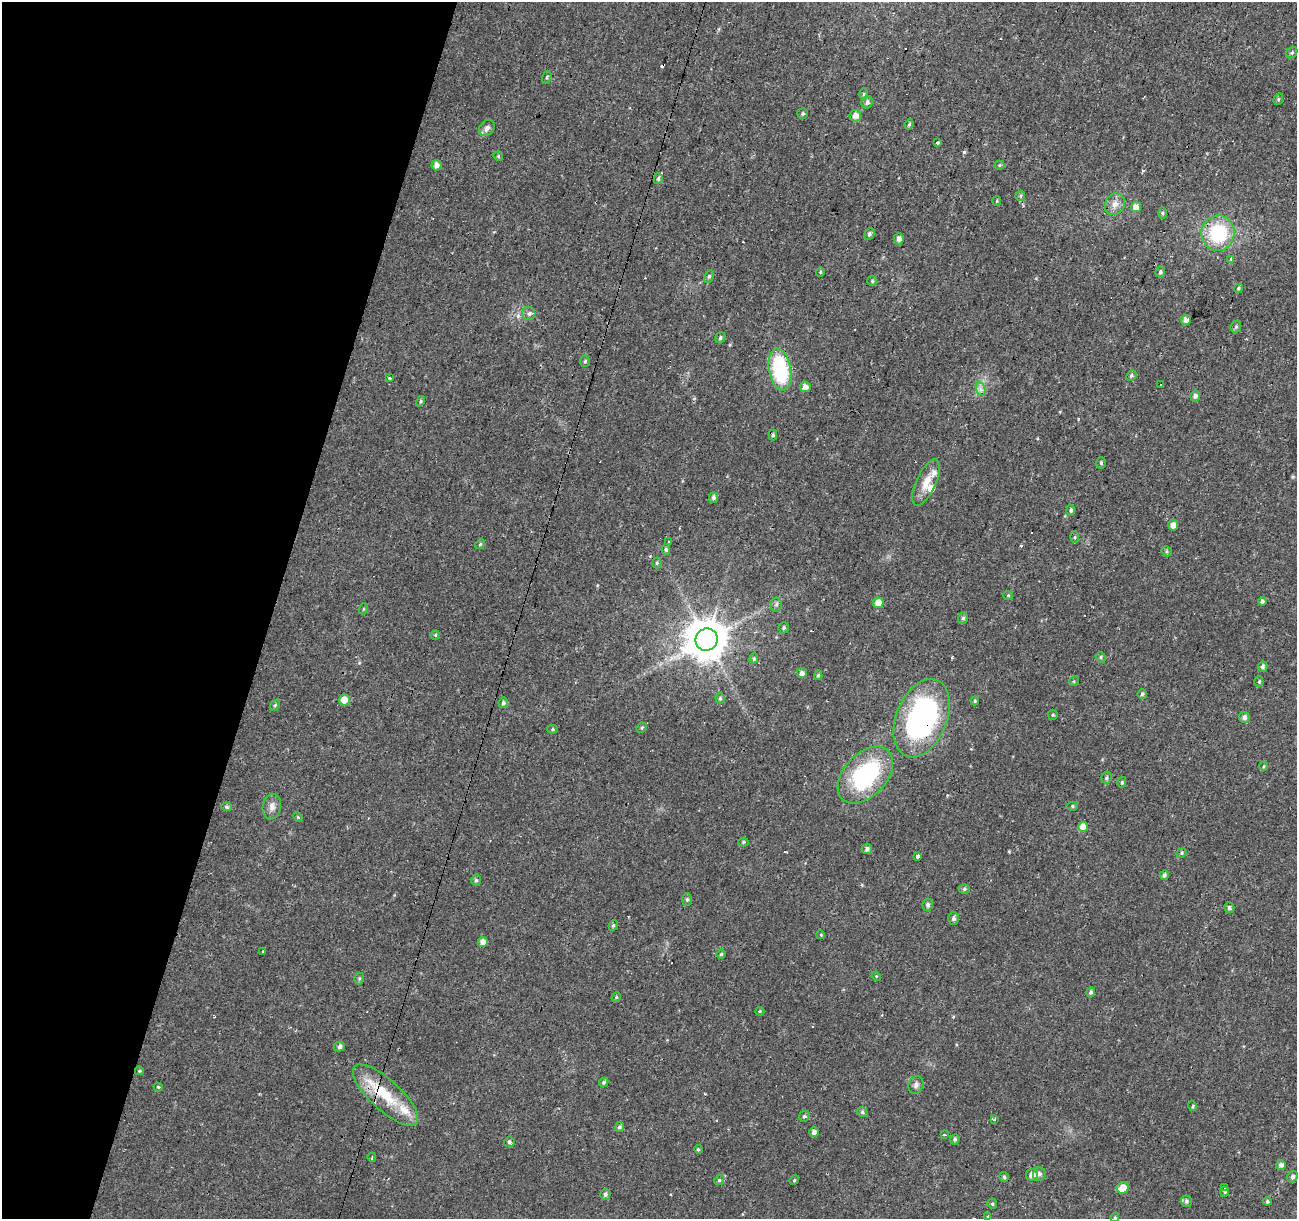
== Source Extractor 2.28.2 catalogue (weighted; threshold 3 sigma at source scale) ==
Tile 9 of 4 x 4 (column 1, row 3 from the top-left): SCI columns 1-1295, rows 1435-2651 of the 5186 x 5364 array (HDU 1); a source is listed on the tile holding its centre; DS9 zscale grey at full resolution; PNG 1299 x 1221 px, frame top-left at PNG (2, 2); each listed source drawn as its Kron ellipse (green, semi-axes under 4 px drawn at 4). Shown black and unused: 21% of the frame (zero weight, under 2 of 3 exposures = <1% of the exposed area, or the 3 px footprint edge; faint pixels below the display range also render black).
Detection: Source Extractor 2.28.2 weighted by HDU 2 'WHT'; one run over the whole footprint, this tile lists its part. Background 0.024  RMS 0.0033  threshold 0.015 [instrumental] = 3 sigma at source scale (4.5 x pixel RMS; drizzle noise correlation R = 1.50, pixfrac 1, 0.0396/0.0396 arcsec/px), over >= 5 px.
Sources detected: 163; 14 cosmic-ray / hot-pixel residue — neither listed nor drawn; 6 inside a brighter listed object's ellipse — not listed separately; the other 143 listed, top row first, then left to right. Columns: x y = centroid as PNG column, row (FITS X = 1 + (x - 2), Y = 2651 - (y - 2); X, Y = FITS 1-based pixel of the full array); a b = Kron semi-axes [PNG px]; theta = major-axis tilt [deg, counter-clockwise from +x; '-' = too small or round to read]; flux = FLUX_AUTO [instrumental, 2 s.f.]
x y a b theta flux
1292 53 6 5 - 0.55
547 77 7 4 72 0.44
864 94 5 3 - 0.45
1278 99 6 4 71 0.46
867 102 6 5 - 1.1
803 114 5 5 - 0.51
855 116 6 6 - 2.1
909 124 5 4 - 0.46
487 128 9 7 46 1.3
938 143 3 3 - 1.2
498 156 5 3 - 0.36
437 165 5 5 - 1.9
999 165 5 4 - 0.41
658 179 5 4 - 0.63
1020 196 5 4 - 0.47
997 201 5 4 - 0.34
1115 204 11 9 58 2.4
1136 207 5 5 - 3.3
1163 213 6 4 -90 0.45
1218 233 18 16 87 21
869 234 6 4 59 0.75
899 239 5 5 - 1.6
1231 259 3 3 - 2.3
820 272 4 4 - 0.39
1160 272 5 4 - 0.68
709 276 7 4 62 0.57
872 281 5 5 - 0.49
1238 288 5 4 - 0.41
529 314 6 6 - 0.91
1186 320 5 5 - 2
1236 327 6 5 - 0.59
720 338 6 5 - 0.71
585 361 5 5 - 0.53
780 369 21 11 -80 28
1131 376 5 5 - 0.57
390 378 3 3 - 2.9
1161 385 3 3 - 1.5
805 387 5 5 - 1.9
981 389 7 4 -71 0.95
1195 396 5 5 - 1.2
420 401 5 4 - 0.44
773 435 5 4 - 0.53
1101 463 6 5 - 0.52
926 483 25 10 66 4.7
714 497 5 4 - 1
1071 510 5 4 - 0.67
1173 525 5 5 - 2.2
1075 537 5 3 - 0.37
668 542 3 2 - 0.29
480 544 5 4 - 0.46
666 549 5 4 - 0.55
1167 551 5 5 - 0.51
657 563 5 5 - 0.44
1008 595 5 4 - 0.36
1262 601 4 4 - 0.73
878 603 5 5 - 3.4
776 604 7 5 85 0.82
363 609 5 3 - 0.32
963 618 6 5 - 0.72
784 628 6 5 - 0.54
435 635 5 4 - 0.44
707 640 11 11 - 1000
1101 657 5 4 - 0.51
754 659 5 4 - 0.51
1262 667 5 4 - 0.75
802 673 5 5 - 1.3
818 675 5 4 - 0.48
1074 681 5 4 - 0.4
1259 682 5 4 - 0.48
1142 694 5 4 - 0.68
720 698 5 4 - 0.47
344 700 5 5 - 3.5
975 701 4 4 - 0.45
503 703 5 5 - 0.86
275 705 6 4 52 0.54
1053 715 5 5 - 0.42
1244 717 5 5 - 1.2
922 718 41 25 67 76
642 728 5 4 - 0.44
553 729 5 4 - 0.42
1264 766 4 3 - 0.33
865 775 33 21 47 38
1106 778 6 5 - 0.63
1122 782 5 4 - 0.5
1072 806 5 4 - 0.52
226 807 5 4 - 0.68
272 807 13 9 82 2.1
298 817 5 4 - 0.36
1083 827 5 5 - 4.2
743 842 5 4 - 0.46
867 849 5 5 - 1.2
1182 853 5 4 - 0.48
918 856 3 3 - 4.8
1164 875 5 4 - 0.87
476 880 5 5 - 0.58
964 889 5 5 - 0.55
687 900 6 5 - 0.6
928 905 6 5 - 1
1229 908 5 5 - 0.77
954 918 6 5 - 1
613 925 5 4 - 0.54
821 935 4 3 - 0.31
483 942 5 5 - 2.3
262 951 3 3 - 0.88
721 954 5 4 - 0.49
876 976 5 4 - 0.33
359 979 6 5 - 0.52
1091 992 5 4 - 0.69
616 997 5 4 - 0.45
760 1011 4 4 - 0.35
339 1046 5 5 - 1.2
139 1071 4 3 - 0.39
604 1082 5 4 - 0.68
916 1085 9 7 69 1.1
158 1087 4 4 - 0.43
385 1095 42 15 -43 15
1192 1106 5 3 - 0.46
862 1112 5 4 - 0.59
804 1116 6 5 - 0.66
995 1119 3 3 - 0.74
619 1127 5 4 - 0.71
814 1132 5 4 - 1.3
944 1135 4 3 - 0.37
955 1139 5 4 - 0.68
509 1142 5 5 - 0.75
698 1149 4 4 - 0.55
372 1157 4 2 - 0.27
1281 1165 5 5 - 1.3
1039 1174 6 6 - 1.1
1032 1175 6 6 - 2
1004 1177 5 4 - 0.6
1292 1177 6 5 - 0.92
719 1180 5 4 - 0.48
794 1180 5 4 - 0.44
1225 1187 3 3 - 0.67
1123 1188 6 5 - 4.4
1225 1192 5 4 - 0.49
605 1194 6 5 - 0.88
1186 1201 6 5 - 0.68
1267 1201 4 4 - 0.52
992 1204 5 4 - 0.47
988 1217 3 3 - 6.7
1115 1218 4 4 - 0.4
Overlapping masked pixels (flux is a lower limit): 2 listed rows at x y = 922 718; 385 1095
Isophote crosses this tile's border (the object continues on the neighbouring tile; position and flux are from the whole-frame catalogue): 1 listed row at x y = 1115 1218
Unlisted compact peaks at least as high as the median listed source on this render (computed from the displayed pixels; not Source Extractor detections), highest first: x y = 964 152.